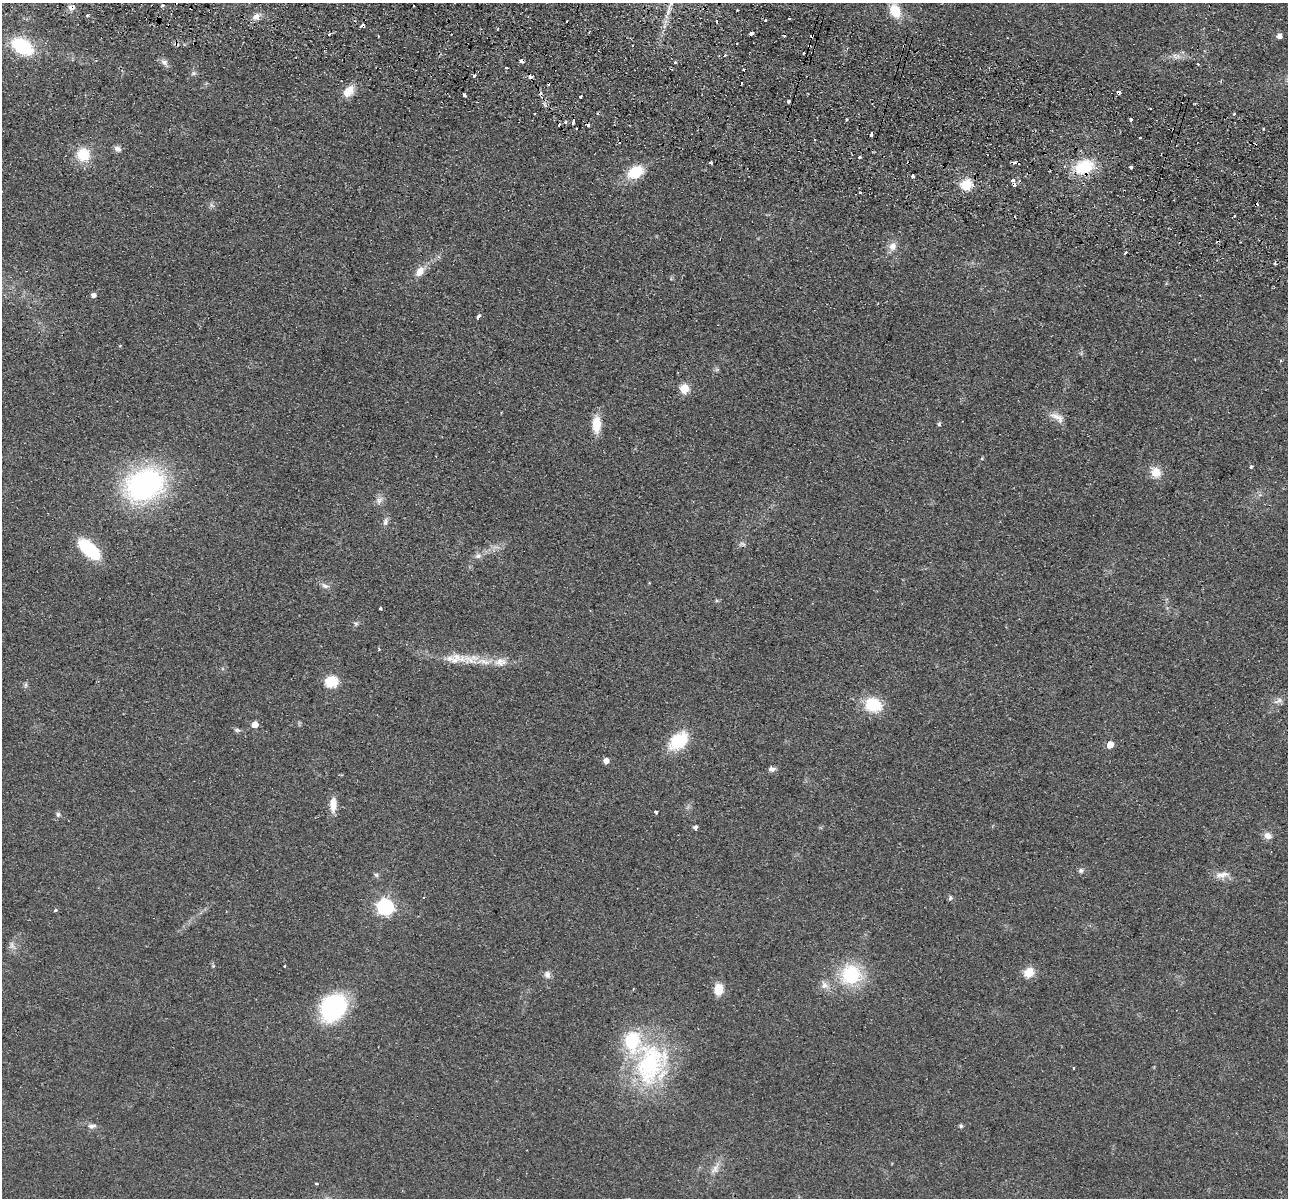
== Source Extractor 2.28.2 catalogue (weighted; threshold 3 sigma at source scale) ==
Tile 11 of 4 x 4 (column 3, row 3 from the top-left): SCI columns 2590-3875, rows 1382-2577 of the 5179 x 5279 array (HDU 1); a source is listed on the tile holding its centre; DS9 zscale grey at full resolution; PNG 1290 x 1200 px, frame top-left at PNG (2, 3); no overlay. Shown black and unused: <1% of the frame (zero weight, under 2 of 3 exposures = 3% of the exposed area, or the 3 px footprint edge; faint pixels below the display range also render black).
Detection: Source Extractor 2.28.2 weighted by HDU 2 'WHT'; one run over the whole footprint, this tile lists its part. Background 0.0944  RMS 0.01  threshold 0.0453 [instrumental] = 3 sigma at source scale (4.5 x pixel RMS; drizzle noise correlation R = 1.50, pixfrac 1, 0.05/0.05 arcsec/px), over >= 5 px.
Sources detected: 137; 28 cosmic-ray / hot-pixel residue — not listed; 2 inside a brighter listed object's ellipse — not listed separately; the other 107 listed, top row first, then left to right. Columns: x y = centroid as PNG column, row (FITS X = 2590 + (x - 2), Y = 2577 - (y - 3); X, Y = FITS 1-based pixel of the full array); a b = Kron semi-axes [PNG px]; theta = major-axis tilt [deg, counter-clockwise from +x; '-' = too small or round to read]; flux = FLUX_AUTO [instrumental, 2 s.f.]
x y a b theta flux
162 5 4 3 - 1.9
72 8 10 7 3 5.2
737 10 3 2 - 0.76
895 11 13 10 -67 24
87 15 3 3 - 2.6
256 17 10 9 - 6.5
789 18 3 2 - 2.5
362 25 3 3 - 7.1
752 33 3 3 - 16
329 34 3 3 - 1.6
812 36 3 3 - 3.7
1279 36 5 5 - 5
176 44 11 3 -41 1.8
22 46 21 13 -32 62
809 46 3 2 - 2.2
725 55 4 3 - 1.6
1176 56 13 8 -11 5.9
521 61 4 3 - 6.6
164 62 11 7 -36 4.3
675 62 4 3 - 1.2
506 68 3 3 - 2.8
194 73 6 5 - 1.8
530 77 4 4 - 9.7
741 83 3 2 - 1.8
349 91 15 10 49 14
1118 92 4 3 - 8.9
465 95 4 3 - 3.4
581 96 3 3 - 4.5
789 101 3 3 - 4
1150 109 2 2 - 1.2
534 113 3 2 - 1.8
1234 114 3 3 - 1.7
1131 119 3 3 - 3.4
846 120 3 3 - 3.5
565 121 3 3 - 2.9
573 122 5 2 - 6.8
871 134 4 3 - 7.3
117 149 9 6 -29 4
83 155 13 13 - 27
859 157 3 3 - 3.5
711 163 3 2 - 2.9
1084 167 17 12 22 47
1131 167 3 3 - 8.7
635 172 16 11 27 33
1013 180 5 4 - 2.2
966 185 6 5 - 84
860 192 3 3 - 2.2
1234 216 4 3 - 0.91
892 246 11 9 71 7.6
1125 253 4 2 - 1.7
420 272 11 8 52 11
93 295 5 4 - 4.6
478 317 4 3 - 16
684 389 5 5 - 48
1057 417 23 9 -31 9.5
596 424 17 9 88 21
939 424 5 5 - 1.5
982 459 4 3 - 0.98
1251 467 4 4 - 1.3
1156 472 12 11 - 13
144 485 38 28 26 210
379 500 11 7 47 4.9
385 522 12 6 75 3.9
742 544 10 4 -13 2.2
89 549 26 12 -41 58
478 556 8 6 2 3.1
325 586 11 6 -22 4
717 600 6 4 -1 1.3
380 609 3 3 - 1.9
356 624 6 5 - 1.8
454 659 24 14 5 18
483 662 24 8 -8 18
331 682 6 6 - 93
25 685 8 4 81 1.9
1278 701 13 7 30 4.9
873 705 16 13 -18 41
255 724 5 5 - 15
237 730 8 5 -9 2.2
678 741 20 13 39 44
1110 745 5 5 - 15
606 761 5 4 - 7.7
771 769 8 6 0 3.8
333 805 18 8 89 12
656 812 3 3 - 2.7
58 814 7 5 -87 2.2
695 827 6 5 - 2.1
1268 836 11 8 -30 5.7
1081 870 7 6 - 2.7
376 875 6 5 - 1.9
1222 875 20 8 9 8.6
950 898 7 5 76 1.8
385 907 7 7 - 270
55 910 4 3 - 1.8
12 945 10 5 -68 3.4
285 966 3 3 - 2
1029 973 11 9 40 15
547 975 10 8 -86 4.4
851 975 22 21 - 61
824 985 13 10 -55 6.8
719 989 12 9 85 17
333 1007 32 25 44 100
650 1064 61 45 84 140
1073 1068 3 2 - 1.3
92 1126 12 6 5 3.9
961 1126 6 4 -17 1.7
715 1169 18 8 57 8.1
316 1184 3 3 - 1.9
Overlapping masked pixels (flux is a lower limit): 9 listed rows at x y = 72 8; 362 25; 812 36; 176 44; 809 46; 521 61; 530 77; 1118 92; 1084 167